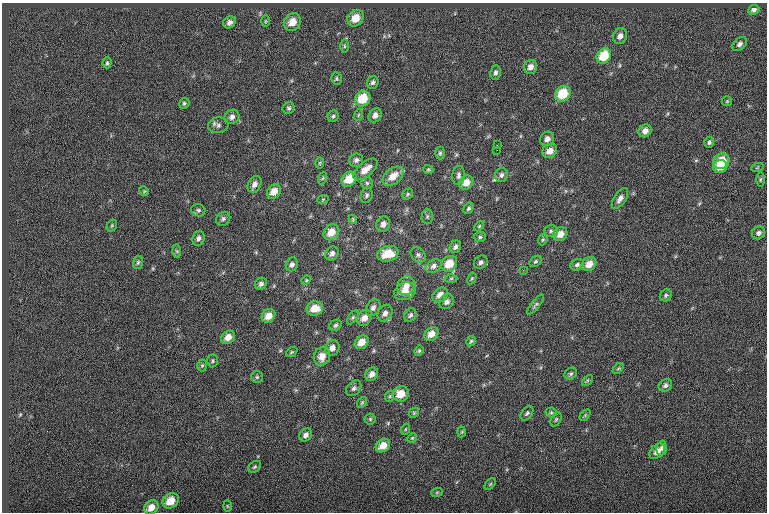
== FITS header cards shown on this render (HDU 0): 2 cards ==
NAXIS1  =                  765
NAXIS2  =                  510

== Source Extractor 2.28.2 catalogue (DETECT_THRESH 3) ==
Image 765 x 510 px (HDU 0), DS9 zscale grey, 1 PNG px = 1 image px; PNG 769 x 514 px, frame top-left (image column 1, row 510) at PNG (2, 3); each listed source drawn as its Kron ellipse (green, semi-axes under 4 px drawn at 4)
Background -0.0623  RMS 7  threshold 21.1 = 3 sigma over >= 5 px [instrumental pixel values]
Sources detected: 139; all 139 listed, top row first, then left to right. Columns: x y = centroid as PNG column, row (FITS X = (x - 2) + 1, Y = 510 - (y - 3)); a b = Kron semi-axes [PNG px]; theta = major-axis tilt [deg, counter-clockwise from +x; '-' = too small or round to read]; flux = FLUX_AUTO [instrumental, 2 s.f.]
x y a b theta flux
754 10 6 5 - 1400
356 18 9 7 47 6900
265 21 6 4 89 560
229 22 7 5 34 1700
292 22 9 8 - 6300
620 36 8 7 - 2400
740 44 8 6 37 1600
344 46 6 4 -89 760
604 56 8 6 54 13000
107 63 5 4 - 700
530 67 7 6 - 2700
495 73 7 5 80 1300
336 79 6 5 - 750
373 82 6 5 - 1100
563 94 8 7 - 14000
363 99 8 7 - 11000
727 101 5 5 - 590
184 103 6 5 - 830
289 108 6 6 - 960
358 115 6 3 71 600
375 115 7 6 - 2300
333 116 5 5 - 850
232 117 8 7 - 1800
218 125 10 7 11 1600
645 131 7 6 - 2700
547 139 7 6 - 2200
709 142 5 5 - 930
497 145 2 2 - 210
497 150 2 2 - 1000
550 151 8 6 41 4300
440 153 6 4 90 810
356 160 7 6 - 1500
721 161 8 7 - 11000
319 163 6 4 89 570
720 167 7 6 - 6100
757 168 6 4 19 560
365 169 14 7 40 5500
428 170 5 4 - 580
458 175 9 6 84 1500
501 175 7 6 - 1500
393 176 12 7 40 6300
323 178 6 4 71 680
349 179 8 6 41 9400
760 179 7 3 89 610
367 183 6 6 - 960
466 183 8 6 45 4500
254 184 9 6 61 2200
144 191 5 4 - 540
274 191 8 6 50 4700
408 194 6 5 - 700
367 195 8 6 71 1100
323 199 6 3 19 480
620 199 12 6 57 2200
469 208 6 4 55 990
198 210 7 6 - 970
427 217 7 5 89 910
223 219 7 6 - 1200
353 219 4 4 - 540
383 224 8 6 64 2400
112 225 6 4 55 630
479 226 6 3 46 530
551 231 7 6 - 1100
331 232 8 7 - 5800
759 233 7 6 - 1500
560 234 7 6 - 4300
480 237 6 5 - 790
198 238 8 6 70 1600
543 240 6 4 67 680
455 247 7 5 60 1400
177 251 6 4 -88 640
332 254 7 6 - 2000
388 254 11 7 13 10000
418 255 9 6 -45 1500
535 261 7 5 39 780
138 262 7 5 74 820
481 262 7 6 - 1400
292 264 7 5 62 1600
449 264 8 7 - 8700
589 264 8 6 43 5100
577 265 7 5 30 1100
433 266 8 6 36 1900
523 270 3 3 - 280
451 278 6 4 1 660
472 278 6 4 59 570
306 280 5 4 - 510
261 284 6 5 - 1300
406 286 9 8 - 3800
405 291 11 8 25 6000
440 295 8 6 40 3800
666 295 6 5 - 930
447 302 8 6 36 1800
536 304 12 4 50 1000
315 308 8 7 - 6600
373 308 9 6 59 1900
385 313 9 7 54 2400
410 315 7 5 56 1300
268 316 7 6 - 4800
353 317 8 4 54 830
364 318 9 7 52 3600
335 325 6 5 - 1000
431 334 8 6 41 4400
228 337 7 6 - 3600
471 341 5 4 - 660
362 342 7 6 - 5200
332 348 8 7 - 2600
419 351 5 4 - 610
292 352 6 4 36 590
322 356 9 8 - 4400
213 361 6 5 - 780
202 366 6 5 - 690
618 368 6 4 44 620
372 374 7 5 52 2700
571 374 7 5 38 910
257 377 6 6 - 780
587 380 6 4 45 600
665 385 7 5 34 1500
354 388 9 6 50 1300
401 394 8 7 - 7300
390 396 6 4 71 600
362 402 6 4 54 550
551 412 5 5 - 600
414 413 5 4 - 620
527 413 8 5 54 990
585 415 6 4 46 620
370 419 5 5 - 770
556 419 7 5 63 770
406 429 5 3 - 480
462 432 5 3 - 460
306 435 7 5 50 2000
412 438 5 4 - 590
383 446 8 6 38 5500
661 448 7 5 84 1300
657 451 9 6 45 3400
255 467 7 5 40 740
490 484 7 4 45 590
437 492 6 3 19 480
171 501 9 7 38 7400
227 506 5 3 - 470
151 507 8 6 44 4400